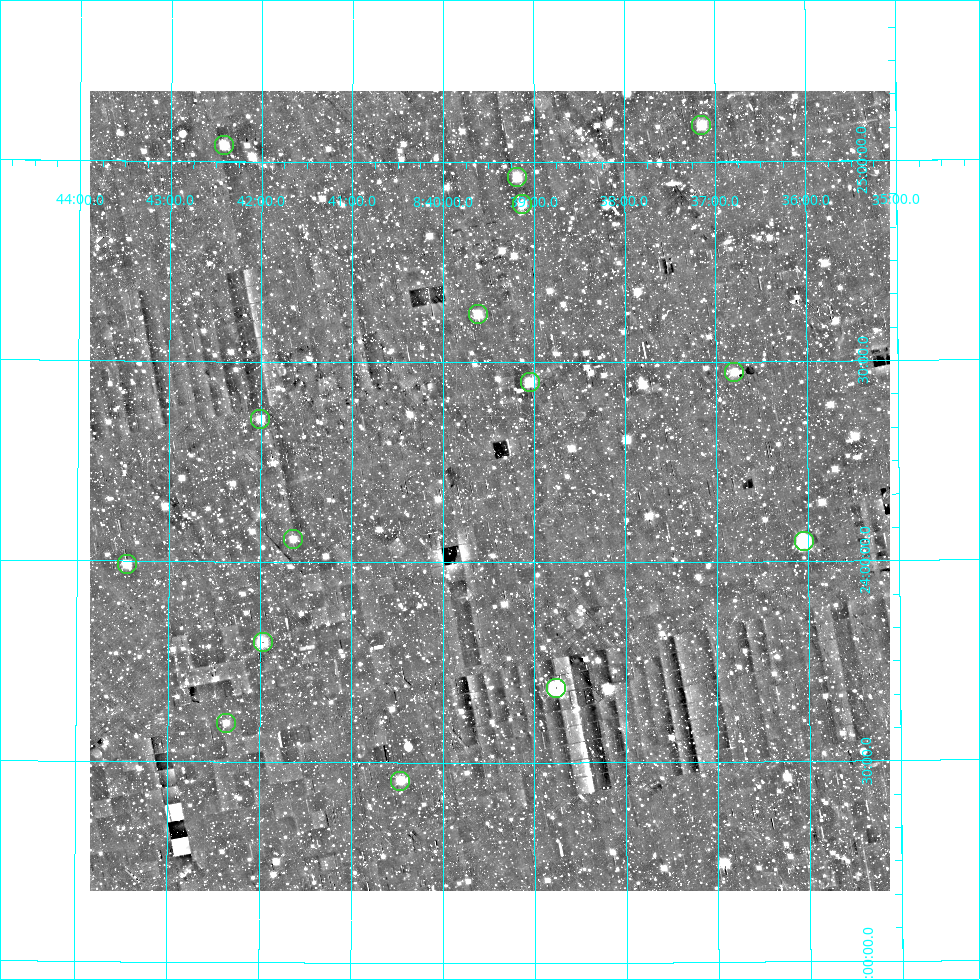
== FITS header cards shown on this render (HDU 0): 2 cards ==
NAXIS1  =                  800
NAXIS2  =                  800

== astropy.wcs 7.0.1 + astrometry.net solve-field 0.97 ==
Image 800 x 800 px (HDU 0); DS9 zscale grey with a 90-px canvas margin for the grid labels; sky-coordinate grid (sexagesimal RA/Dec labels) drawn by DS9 from the SOLVED WCS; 15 Tycho-2 reference stars matched to detected sources circled (green)
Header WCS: RA---AIT/DEC--AIT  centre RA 08:39:29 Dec +24:11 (129.87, +24.18 deg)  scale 9 arcsec/px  FOV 120.0' x 120.0'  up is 0 deg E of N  parity normal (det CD < 0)
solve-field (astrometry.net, Tycho-2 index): SOLVED blind (the header's WCS was not the basis of the solution)
Solved WCS: RA---TAN-SIP/DEC--TAN-SIP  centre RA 08:39:29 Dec +24:11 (129.87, +24.18 deg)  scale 9 arcsec/px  FOV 120.0' x 119.9'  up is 0 deg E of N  parity normal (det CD < 0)
Header WCS and blind solve agree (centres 1.9 arcsec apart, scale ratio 1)
Tycho-2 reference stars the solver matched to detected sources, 15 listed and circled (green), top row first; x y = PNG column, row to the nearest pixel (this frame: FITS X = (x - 90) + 1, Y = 800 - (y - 91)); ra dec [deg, ICRS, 3 dp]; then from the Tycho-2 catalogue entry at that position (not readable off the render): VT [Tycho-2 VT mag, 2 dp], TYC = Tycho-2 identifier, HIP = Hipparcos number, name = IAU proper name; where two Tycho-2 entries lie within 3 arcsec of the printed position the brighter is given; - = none
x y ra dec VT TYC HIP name
701 125 129.286 +25.092 9.02 1945-1798-1 - -
224 145 130.605 +25.041 8.99 1945-1804-1 42724 -
517 177 129.796 +24.962 8.86 1942-1084-1 - -
522 204 129.782 +24.895 9.29 1942-1719-1 - -
478 314 129.905 +24.620 8.96 1942-2020-1 42479 -
734 372 129.200 +24.475 9.25 1942-1196-1 42248 -
530 382 129.761 +24.450 8.44 1942-2517-1 42423 -
260 419 130.500 +24.357 9.15 1942-2247-1 42684 -
293 539 130.409 +24.057 9.57 1942-1818-1 - -
804 541 129.010 +24.051 6.99 1942-375-1 42184 -
127 564 130.864 +23.993 9.13 1942-2010-1 42816 -
263 642 130.492 +23.799 8.54 1942-1612-1 42681 -
556 688 129.690 +23.686 6.95 1942-1827-1 42403 -
226 723 130.591 +23.598 9.98 1942-1338-1 - -
400 781 130.115 +23.455 9.52 1942-1906-1 - -